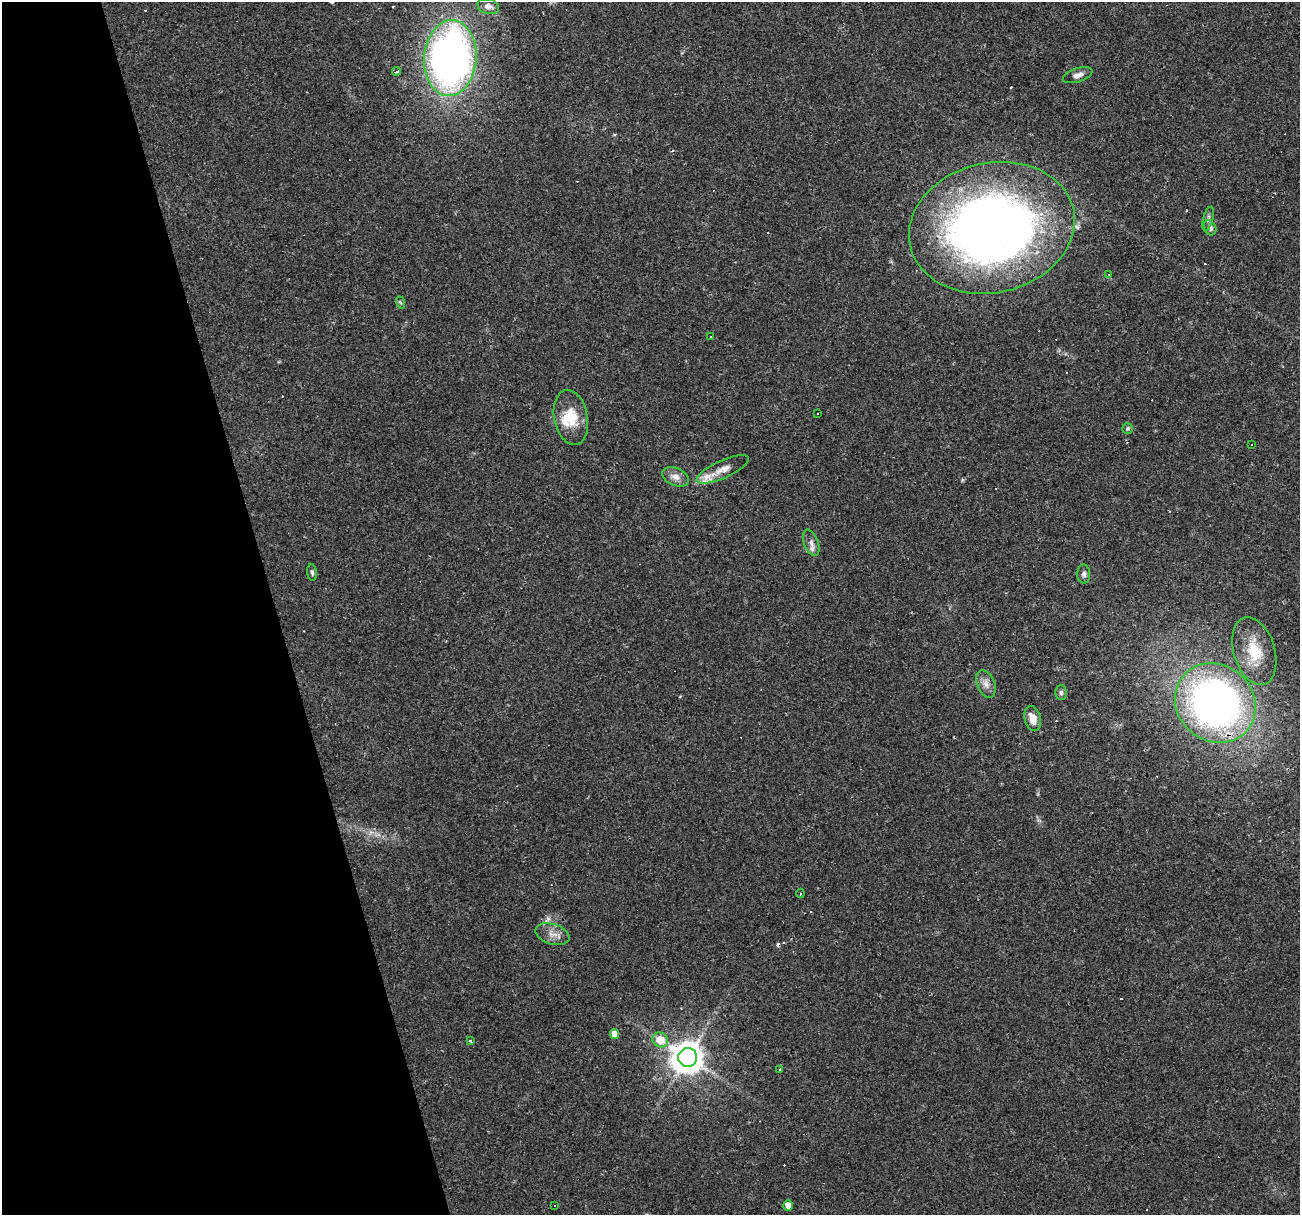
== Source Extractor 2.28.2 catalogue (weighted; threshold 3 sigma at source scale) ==
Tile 5 of 4 x 4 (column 1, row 2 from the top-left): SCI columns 1-1298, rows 2475-3687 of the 5194 x 4998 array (HDU 1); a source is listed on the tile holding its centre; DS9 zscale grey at full resolution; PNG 1302 x 1217 px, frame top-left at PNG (2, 2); each listed source drawn as its Kron ellipse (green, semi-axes under 4 px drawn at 4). Shown black and unused: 21% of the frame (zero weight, under 2 of 3 exposures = <1% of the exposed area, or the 3 px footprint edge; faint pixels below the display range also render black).
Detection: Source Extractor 2.28.2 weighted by HDU 2 'WHT'; one run over the whole footprint, this tile lists its part. Background 0.0476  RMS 0.0041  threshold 0.0186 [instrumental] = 3 sigma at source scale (4.5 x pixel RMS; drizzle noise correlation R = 1.50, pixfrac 1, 0.0396/0.0396 arcsec/px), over >= 5 px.
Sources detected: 62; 27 cosmic-ray / hot-pixel residue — neither listed nor drawn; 2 inside a brighter listed object's ellipse — not listed separately; the other 33 listed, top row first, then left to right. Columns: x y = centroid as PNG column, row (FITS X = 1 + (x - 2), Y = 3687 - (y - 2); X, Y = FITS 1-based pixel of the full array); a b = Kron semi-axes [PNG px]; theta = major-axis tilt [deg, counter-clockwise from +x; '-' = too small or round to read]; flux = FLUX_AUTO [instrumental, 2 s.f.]
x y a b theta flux
488 6 11 7 -15 2.4
450 58 38 26 86 220
397 71 4 3 - 0.89
1078 75 15 7 17 2.5
1208 219 12 5 76 1.3
992 228 84 65 13 340
1210 228 8 6 -64 1.5
1109 275 3 3 - 0.69
400 302 6 4 -70 0.59
711 337 3 2 - 0.4
818 413 2 2 - 0.29
571 417 28 16 -79 11
1127 428 5 5 - 0.65
1251 444 2 2 - 0.39
723 469 28 8 24 5.2
676 477 14 8 -22 3.1
811 543 14 7 -70 2.5
312 572 8 5 -84 0.88
1084 574 9 6 -88 1.4
1254 651 35 20 -73 15
986 684 15 8 -68 2.9
1061 692 7 5 89 0.97
1215 703 42 38 -40 220
1033 718 13 8 -76 4.5
800 893 4 3 - 0.55
552 934 18 10 -17 3.7
614 1034 5 4 - 4.2
660 1040 8 7 - 8.2
470 1041 4 3 - 0.52
688 1057 9 9 - 780
779 1069 3 3 - 0.67
788 1205 5 5 - 4
554 1206 2 2 - 0.36